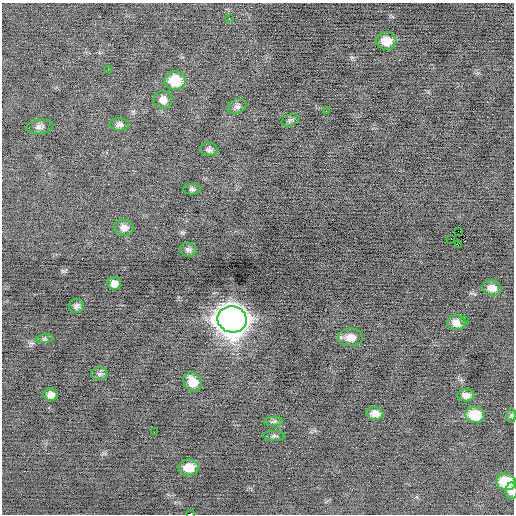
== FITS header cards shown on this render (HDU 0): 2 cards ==
NAXIS1  =                  512 / Axis length
NAXIS2  =                  512 / Axis length

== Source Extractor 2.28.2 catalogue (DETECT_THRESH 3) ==
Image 512 x 512 px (HDU 0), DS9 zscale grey, 1 PNG px = 1 image px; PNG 516 x 516 px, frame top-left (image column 1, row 512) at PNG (2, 3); each listed source drawn as its Kron ellipse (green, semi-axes under 4 px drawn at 4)
Background -0.166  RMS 0.71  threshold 2.14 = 3 sigma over >= 5 px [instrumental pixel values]
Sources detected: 39; all 39 listed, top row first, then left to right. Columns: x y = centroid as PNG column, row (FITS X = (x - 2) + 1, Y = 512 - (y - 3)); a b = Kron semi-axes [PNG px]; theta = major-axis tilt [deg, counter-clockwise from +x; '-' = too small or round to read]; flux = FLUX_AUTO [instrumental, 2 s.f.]
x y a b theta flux
229 19 3 2 - 52
386 41 10 9 - 720
108 69 3 2 - 39
175 81 10 9 - 1200
163 100 9 8 - 300
237 106 10 7 23 160
326 111 2 2 - 140
290 120 9 5 20 100
119 125 10 6 -6 160
40 127 13 7 6 170
209 149 9 6 -7 140
192 189 9 5 0 100
124 228 10 8 -12 250
458 231 4 2 - 4900
451 239 2 2 - 160
458 245 3 2 - 5600
188 250 8 7 - 130
114 283 7 6 - 310
492 288 10 7 -10 360
77 306 7 7 - 150
232 319 14 13 - 76000
464 320 3 2 - 170
457 323 9 7 -7 420
350 337 12 9 -1 450
45 339 9 3 5 92
99 374 8 6 0 110
193 382 10 8 -49 630
51 395 7 6 - 220
466 395 8 6 -1 220
375 413 8 6 -11 320
475 415 10 8 -8 1200
511 416 7 4 84 70
274 422 10 4 1 120
154 432 2 2 - 21
274 436 11 5 -2 110
189 468 10 8 -3 670
506 482 10 8 -15 1300
511 491 8 6 89 200
190 514 4 2 - 1500
At the frame edge (FLAGS 8, measured only in part): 2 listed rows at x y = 511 491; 190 514